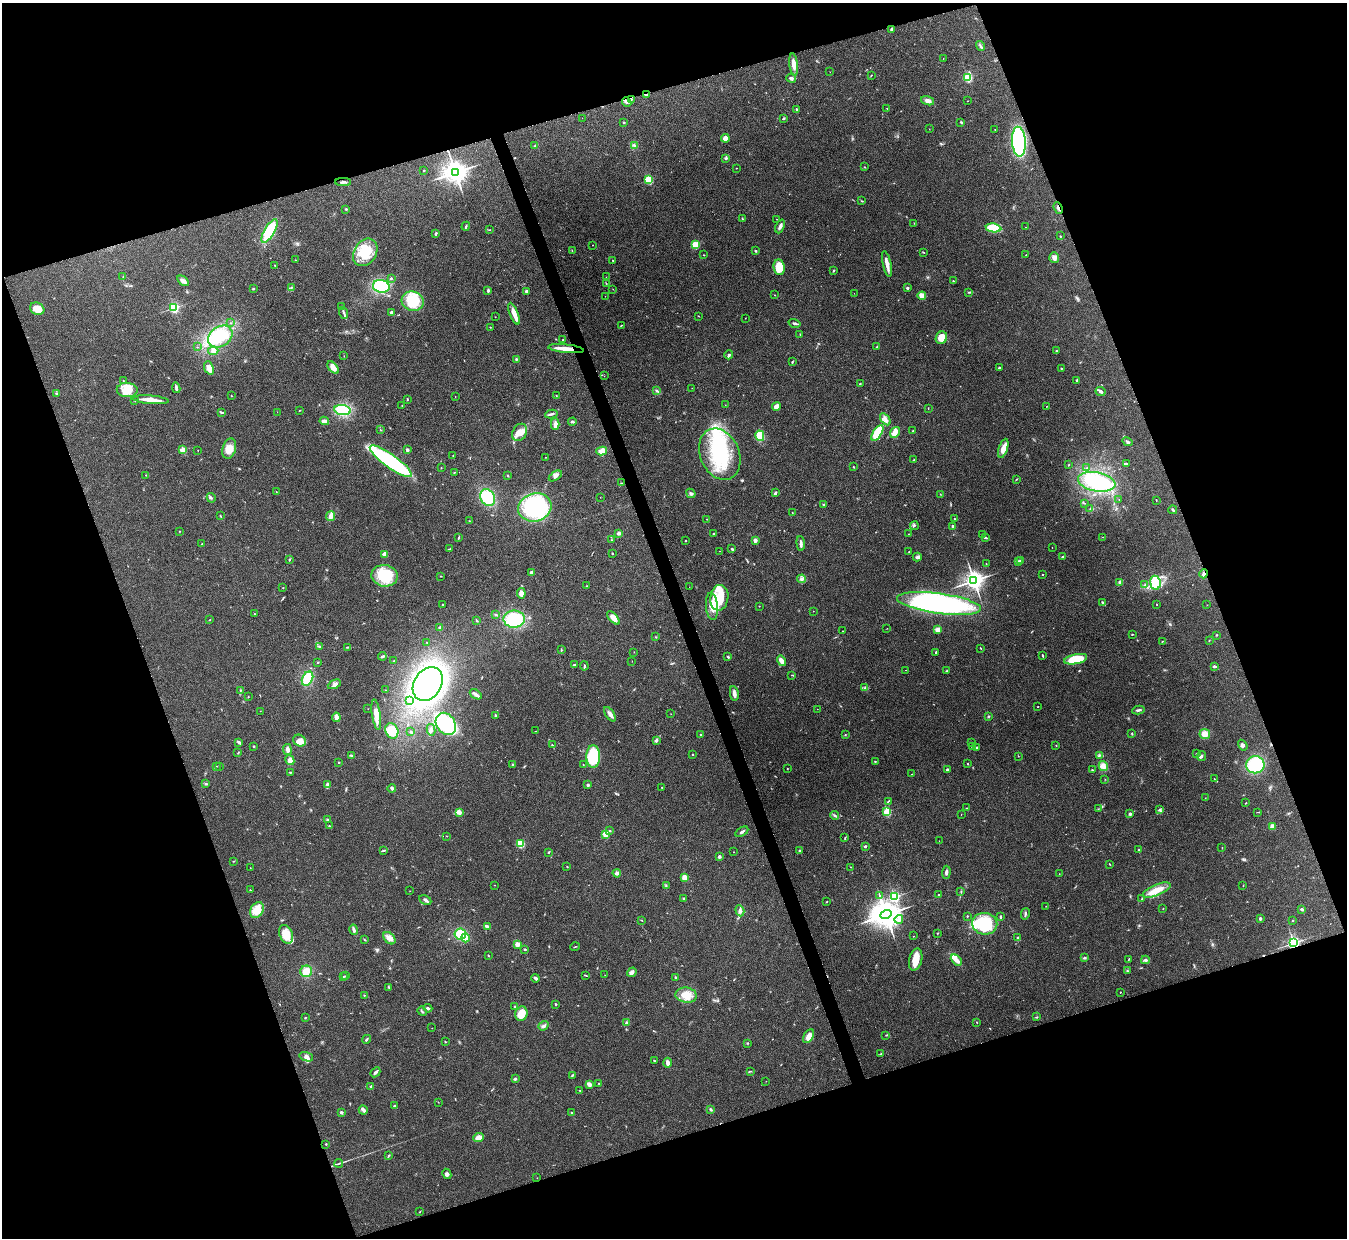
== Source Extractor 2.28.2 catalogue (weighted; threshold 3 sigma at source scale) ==
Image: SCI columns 1-5377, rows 148-5090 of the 5378 x 5365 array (HDU 1 of 3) = the unmasked area's bounding box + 8 px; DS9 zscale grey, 4 x 4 block average (1 PNG px = mean of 4 x 4 image px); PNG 1349 x 1240 px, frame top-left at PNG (2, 3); each listed source drawn as its Kron ellipse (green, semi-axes under 4 px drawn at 4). Shown black and unused: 39% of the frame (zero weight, under 3 of 4 exposures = <1% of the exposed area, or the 3 px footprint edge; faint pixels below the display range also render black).
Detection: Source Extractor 2.28.2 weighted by HDU 2 'WHT'. Background 0.15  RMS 0.0071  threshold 0.0321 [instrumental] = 3 sigma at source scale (4.5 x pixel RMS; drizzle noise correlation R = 1.50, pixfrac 1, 0.05/0.05 arcsec/px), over >= 5 px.
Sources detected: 533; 9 inside a brighter object's white glare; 2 cosmic-ray / hot-pixel residue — neither listed nor drawn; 8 coinciding with a brighter row at this scale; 24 inside a brighter listed object's ellipse — not listed separately; the other 490 listed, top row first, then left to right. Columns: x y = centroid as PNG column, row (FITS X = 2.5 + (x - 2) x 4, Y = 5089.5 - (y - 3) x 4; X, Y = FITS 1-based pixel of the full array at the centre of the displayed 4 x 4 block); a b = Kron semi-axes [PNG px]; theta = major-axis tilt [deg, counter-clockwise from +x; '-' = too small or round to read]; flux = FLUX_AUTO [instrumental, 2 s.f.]
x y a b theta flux
892 29 4 2 - 7.9
980 46 5 2 - 6.8
943 58 2 2 - 1.2
794 64 11 3 -83 37
830 72 2 2 - 0.75
871 75 3 2 - 1.9
791 78 5 3 - 9.8
968 78 2 2 - 310
646 95 4 2 - 6.2
631 99 3 2 - 3.3
928 101 7 4 -16 19
967 101 2 2 - 1
627 102 5 3 - 9.4
797 109 2 2 - 8.5
887 109 2 2 - 2
582 118 2 2 - 0.71
783 118 3 2 - 3.6
624 122 2 2 - 15
961 122 3 2 - 4.1
929 129 2 2 - 0.94
995 130 2 2 - 1.3
725 138 4 4 - 22
1019 142 15 7 -86 530
535 145 3 2 - 2.3
634 145 3 3 - 6.2
726 158 4 2 - 6.3
865 167 2 2 - 2.4
736 168 2 2 - 1.4
424 170 2 2 - 6.1
455 172 4 4 - 4300
648 180 2 2 - 320
343 182 8 2 0 8.6
862 201 3 2 - 2.3
1058 208 6 2 -67 15
346 209 3 2 - 3.1
742 219 3 2 - 3.8
777 219 2 2 - 1.2
914 223 2 2 - 1.1
466 226 5 2 - 4.7
780 226 7 3 66 17
1025 227 2 2 - 1.3
993 228 8 4 -8 140
490 230 2 2 - 1.1
270 231 13 5 59 210
436 234 3 2 - 6.3
1060 236 2 2 - 2.7
592 245 2 2 - 1.1
695 245 4 3 - 55
572 250 2 2 - 1.5
755 251 2 2 - 4.3
365 252 15 11 57 130
924 252 2 2 - 1.8
704 255 2 2 - 2
1026 255 2 2 - 1.3
1054 258 5 5 - 15
296 260 2 2 - 1.3
613 260 2 2 - 1.8
887 264 13 3 -77 27
275 265 3 2 - 3.7
779 267 8 5 -85 100
833 270 2 2 - 5.3
123 277 3 2 - 2.4
606 277 2 2 - 0.69
391 278 2 2 - 4.9
953 280 2 2 - 1.8
183 281 6 3 -32 18
606 283 3 2 - 1.8
381 286 8 6 -13 240
291 287 2 2 - 2.2
253 288 2 2 - 3.5
907 288 2 2 - 21
613 289 2 2 - 0.77
488 290 3 2 - 6.2
526 291 3 2 - 13
969 292 4 2 - 2.9
854 293 2 2 - 0.79
775 295 2 2 - 1.4
605 296 2 2 - 0.66
922 296 4 4 - 41
413 301 11 9 -15 150
342 306 2 2 - 2.2
174 308 2 2 - 440
37 309 7 6 - 64
344 313 6 2 -73 8.6
391 313 2 2 - 31
514 314 12 3 -68 41
698 316 2 2 - 1.6
495 317 2 2 - 0.89
745 318 2 2 - 1.1
231 323 2 2 - 2.3
795 323 6 2 -16 7.8
621 325 3 2 - 2
490 327 2 2 - 2.1
800 335 2 2 - 2
220 336 13 10 35 94
941 338 6 5 - 61
563 340 2 2 - 1.7
197 347 2 2 - 1.5
877 347 3 2 - 3.2
566 349 18 3 -6 58
213 351 5 3 - 11
1056 351 2 2 - 3.2
729 355 4 3 - 7.3
344 356 2 2 - 0.87
516 359 3 2 - 4
792 362 3 2 - 3.1
209 368 7 4 -71 37
333 368 7 4 -51 29
999 368 2 2 - 9.5
1061 368 2 2 - 7.1
604 376 2 2 - 0.83
1077 380 4 2 - 4
123 381 2 2 - 1.8
860 384 3 2 - 2.2
176 388 5 2 - 8.8
692 388 2 2 - 1
127 390 10 7 -5 55
657 391 3 2 - 5.3
1100 391 5 3 - 11
56 394 4 2 - 4.5
556 395 2 2 - 1.9
231 396 2 2 - 1.8
455 396 2 2 - 0.95
407 399 3 2 - 2.6
151 400 18 3 -5 53
135 401 2 2 - 2
725 405 2 2 - 0.69
402 406 2 2 - 1.3
776 406 4 3 - 24
1046 406 2 2 - 1.1
928 408 3 2 - 1.7
343 410 8 5 -10 140
299 411 2 2 - 1.9
221 412 4 2 - 8.6
277 412 2 2 - 0.54
551 414 6 2 12 7.8
885 419 7 3 -57 17
324 421 5 4 - 21
572 422 4 2 - 6
555 424 6 3 90 23
380 430 2 2 - 0.95
913 431 2 2 - 2.2
520 432 9 7 57 48
895 432 6 4 52 26
877 433 9 4 58 120
760 436 5 4 - 89
1127 442 5 2 - 7.4
1003 448 10 4 73 32
229 449 10 6 73 45
183 450 2 2 - 100
198 450 2 2 - 1.3
407 450 2 2 - 25
602 451 5 4 - 35
720 454 27 19 -67 280
453 455 2 2 - 1.2
546 457 2 2 - 1.5
913 460 2 2 - 2.3
391 461 25 6 -35 530
1126 464 3 2 - 3.4
1068 465 3 2 - 2.6
854 467 2 2 - 2.6
441 468 2 2 - 2.1
1086 468 2 2 - 1.3
454 473 3 2 - 3.1
146 475 2 2 - 2.2
508 476 2 2 - 4.5
555 476 7 3 35 15
1016 479 3 2 - 2.3
1097 482 19 9 -10 230
622 483 3 2 - 2.8
276 491 2 2 - 1.2
691 493 5 3 - 7.3
775 493 4 2 - 8.3
940 494 2 2 - 1.8
488 497 9 7 -60 140
600 497 2 2 - 0.72
211 498 5 3 - 6.7
1119 499 2 2 - 1.4
1156 500 3 2 - 2
1085 503 2 2 - 1.7
823 505 3 2 - 2.9
535 507 16 14 16 470
1090 509 2 2 - 2.7
1173 510 4 2 - 5.9
792 513 2 2 - 1.2
220 516 2 2 - 2.3
331 516 5 4 - 17
707 519 2 2 - 2.9
954 519 2 2 - 2.3
469 521 2 2 - 1.4
914 526 4 2 - 4.3
952 526 2 2 - 15
179 531 2 2 - 3
618 533 3 3 - 8.8
714 534 2 2 - 6.7
908 534 2 2 - 1.2
982 534 2 2 - 0.88
985 537 4 2 - 7.9
1102 537 2 2 - 2.2
458 538 3 2 - 3.4
611 540 2 2 - 1.5
755 540 2 2 - 56
685 541 2 2 - 3.1
202 544 2 2 - 2
801 544 7 2 -86 16
1052 547 2 2 - 0.99
450 549 2 2 - 2.7
732 549 3 2 - 4.9
720 551 2 2 - 0.91
909 552 2 2 - 4.7
613 553 2 2 - 3
385 554 2 2 - 67
917 557 4 3 - 8.8
1063 557 3 2 - 10
290 559 2 2 - 2.3
1018 561 3 2 - 2.7
1020 561 2 2 - 2.1
986 563 2 2 - 1.5
531 573 3 3 - 11
1042 574 2 2 - 3.7
1204 574 4 3 - 11
384 576 13 11 -9 170
441 576 2 2 - 2.6
802 579 4 3 - 10
974 581 3 3 - 3000
1120 582 3 3 - 11
1155 583 7 5 -83 140
1145 585 3 2 - 4.4
586 586 2 2 - 2
689 587 2 2 - 0.79
283 588 2 2 - 1.8
521 593 5 4 - 21
719 598 13 9 82 110
939 603 42 10 -8 970
1103 603 4 3 - 8.9
1157 604 2 2 - 3.9
443 605 3 2 - 1.9
1207 605 2 2 - 0.91
712 606 14 6 -85 43
759 606 2 2 - 2.4
813 611 2 2 - 0.94
254 614 2 2 - 1.3
496 615 4 2 - 4.2
613 618 8 3 -48 36
514 619 10 8 1 240
209 620 3 2 - 2.2
477 621 3 2 - 2.9
440 628 2 2 - 15
887 628 2 2 - 1.1
937 630 4 3 - 18
842 631 2 2 - 1.5
1132 634 2 2 - 2.9
1216 635 2 2 - 3
656 637 2 2 - 1.4
1209 640 2 2 - 1.4
1162 641 2 2 - 1.5
427 642 2 2 - 1.4
319 646 4 2 - 4.5
347 647 4 2 - 4.4
980 648 2 2 - 2.7
561 650 3 2 - 3.4
634 652 2 2 - 1.3
936 652 3 2 - 3.9
1043 655 3 2 - 3.8
382 656 4 2 - 5.6
728 657 3 2 - 4.6
1076 659 12 5 12 120
394 661 2 2 - 2.3
632 661 2 2 - 1
782 661 6 3 -57 24
318 662 2 2 - 4.3
574 665 3 2 - 3.1
584 666 4 2 - 6
1214 666 4 2 - 8.5
906 670 2 2 - 1.4
946 671 3 2 - 3.6
792 675 2 2 - 1.3
307 679 7 5 63 92
334 684 7 3 24 13
428 684 18 13 58 1300
865 688 3 2 - 4.3
240 690 4 2 - 3.2
385 690 3 2 - 1.9
734 693 7 3 -81 19
476 694 6 2 -32 17
248 697 2 2 - 1.9
410 700 3 2 - 4.6
1038 707 2 2 - 1.7
368 709 2 2 - 1.2
817 709 2 2 - 0.96
1138 710 6 2 10 7.8
260 711 2 2 - 0.94
610 714 8 3 -57 17
671 714 2 2 - 1.1
376 715 15 4 -81 36
495 715 2 2 - 8.3
988 716 2 2 - 1.7
336 717 4 3 - 28
446 724 12 9 -56 320
431 730 6 3 -78 8.7
392 731 8 6 -70 96
536 731 2 2 - 0.84
411 732 3 2 - 4.8
1132 733 3 2 - 2.7
1205 734 5 5 - 33
701 735 3 2 - 3.7
845 735 2 2 - 2.4
300 741 6 5 - 31
656 741 3 2 - 7.7
239 742 3 2 - 5.5
972 743 2 2 - 1.2
552 745 2 2 - 2.7
1056 745 2 2 - 1.8
1243 745 6 3 -57 10
254 746 2 2 - 4.3
972 747 3 2 - 3.1
976 748 2 2 - 4.1
287 749 5 3 - 17
238 753 2 2 - 2.5
692 754 2 2 - 3.1
1196 754 2 2 - 2.2
1099 755 2 2 - 2.1
351 756 3 2 - 5.4
1018 756 2 2 - 1.2
1201 756 5 3 - 7.2
593 757 11 7 -90 160
290 760 5 3 - 19
875 762 2 2 - 2.9
339 763 2 2 - 4
967 764 2 2 - 2.9
513 765 2 2 - 2.5
583 765 2 2 - 1.2
1255 765 9 8 - 240
216 766 2 2 - 1.7
1103 766 5 4 - 29
219 767 2 2 - 0.82
787 768 2 2 - 1.8
947 770 3 2 - 6
1092 770 2 2 - 3.5
290 772 2 2 - 3.5
911 774 2 2 - 1.2
1105 779 2 2 - 1.2
1214 779 2 2 - 1.1
206 784 3 2 - 2.3
328 784 3 3 - 14
588 785 2 2 - 21
662 787 2 2 - 2.6
392 788 4 3 - 8.4
1205 798 2 2 - 1.1
888 801 3 2 - 3.3
1246 803 3 2 - 2.2
967 808 2 2 - 1.7
1098 809 2 2 - 0.98
1159 809 2 2 - 2.9
459 812 4 3 - 25
887 812 2 2 - 210
1257 812 2 2 - 1.3
1130 814 2 2 - 17
835 815 4 2 - 5.2
961 815 2 2 - 0.84
327 819 2 2 - 3.6
329 826 2 2 - 3.2
1272 826 4 3 - 19
610 831 2 2 - 3.7
742 832 7 2 31 7.5
605 834 2 2 - 89
447 836 2 2 - 1.6
845 838 2 2 - 2.1
939 841 2 2 - 0.67
520 844 4 3 - 74
865 847 2 2 - 5.6
1222 847 2 2 - 1.6
1139 850 2 2 - 6.7
383 851 3 2 - 3.9
800 851 2 2 - 15
549 852 3 2 - 2.8
733 852 2 2 - 1.4
719 856 3 3 - 9
233 861 2 2 - 2.3
1110 864 3 2 - 2.3
567 866 2 2 - 1.8
851 867 3 2 - 1.2
250 868 2 2 - 0.88
946 872 6 2 86 13
617 873 4 3 - 15
1059 874 2 2 - 1.1
684 878 4 4 - 29
494 885 2 2 - 1.5
666 885 2 2 - 2.8
1243 885 2 2 - 1.6
250 890 2 2 - 3
1157 890 15 5 22 56
410 891 2 2 - 0.86
961 892 3 2 - 2.5
879 895 3 2 - 3.1
939 895 2 2 - 2.9
894 897 3 2 - 400
684 898 3 2 - 4.2
1142 899 3 2 - 3.3
425 900 6 3 -28 11
827 902 2 2 - 2.2
1046 906 2 2 - 1.2
1163 908 2 2 - 1.5
1302 909 3 2 - 8.4
257 910 8 6 59 78
740 911 6 4 -70 13
1025 914 6 2 75 6.6
886 915 5 4 - 9000
967 916 2 2 - 4.2
1001 917 3 2 - 8
1260 918 3 2 - 8.5
899 919 4 3 - 17
642 920 2 2 - 1.9
1292 920 2 2 - 1.6
985 924 12 11 - 260
487 927 4 2 - 16
354 930 5 3 - 10
938 933 2 2 - 2.5
286 934 10 6 -68 85
460 934 6 5 - 91
914 936 2 2 - 1
389 938 7 5 -46 26
465 938 4 3 - 44
1017 938 3 2 - 6.4
364 940 3 2 - 2.6
1294 943 3 3 - 570
517 944 2 2 - 52
575 947 5 2 - 2.8
525 949 3 2 - 4.4
488 955 2 2 - 2.1
1084 958 3 3 - 5.5
916 959 11 6 76 60
1129 959 4 2 - 2.4
956 960 6 3 -45 28
1145 960 4 3 - 7.4
306 971 6 5 - 47
1128 971 2 2 - 2.1
632 972 5 3 - 18
585 975 4 2 - 3.4
605 975 2 2 - 0.91
343 976 2 2 - 2.2
345 976 2 2 - 2.5
676 977 2 2 - 8.2
536 978 4 3 - 8.7
389 987 3 2 - 3.3
1120 992 2 2 - 2.3
364 995 2 2 - 2.1
686 995 11 7 -8 52
556 1004 2 2 - 6
515 1006 3 2 - 5.2
428 1008 4 3 - 6.9
422 1011 5 2 - 5.4
521 1014 7 6 - 52
1037 1017 3 2 - 3.6
305 1018 2 2 - 2.5
626 1022 4 2 - 5.1
977 1022 2 2 - 1.8
543 1026 5 2 - 8.5
432 1028 2 2 - 1
886 1035 2 2 - 2.3
808 1036 7 4 59 32
366 1039 4 2 - 4.6
445 1041 2 2 - 1.9
747 1043 2 2 - 2.8
881 1054 2 2 - 1.5
306 1057 7 4 -17 15
654 1061 3 2 - 3.4
667 1063 5 3 - 15
750 1071 2 2 - 1.7
375 1072 5 2 - 9.2
572 1075 3 2 - 4
515 1079 3 2 - 5.8
766 1081 2 2 - 1.2
599 1083 2 2 - 2.8
589 1084 4 3 - 18
371 1086 3 2 - 6.3
580 1091 2 2 - 2.1
438 1102 2 2 - 1.3
394 1106 3 2 - 5.2
363 1110 4 3 - 11
711 1110 3 2 - 5.8
341 1112 2 2 - 12
571 1113 3 2 - 3.5
478 1138 5 3 - 39
326 1144 2 2 - 2.5
389 1155 4 2 - 3.9
339 1163 4 2 - 3.5
447 1174 5 3 - 9
537 1178 2 2 - 1.1
420 1211 3 2 - 2.1
Overlapping masked pixels (flux is a lower limit): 5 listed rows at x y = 646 95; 1058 208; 566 349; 1204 574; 1294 943
Diffuse or blended objects may show on this block-average render without a row.